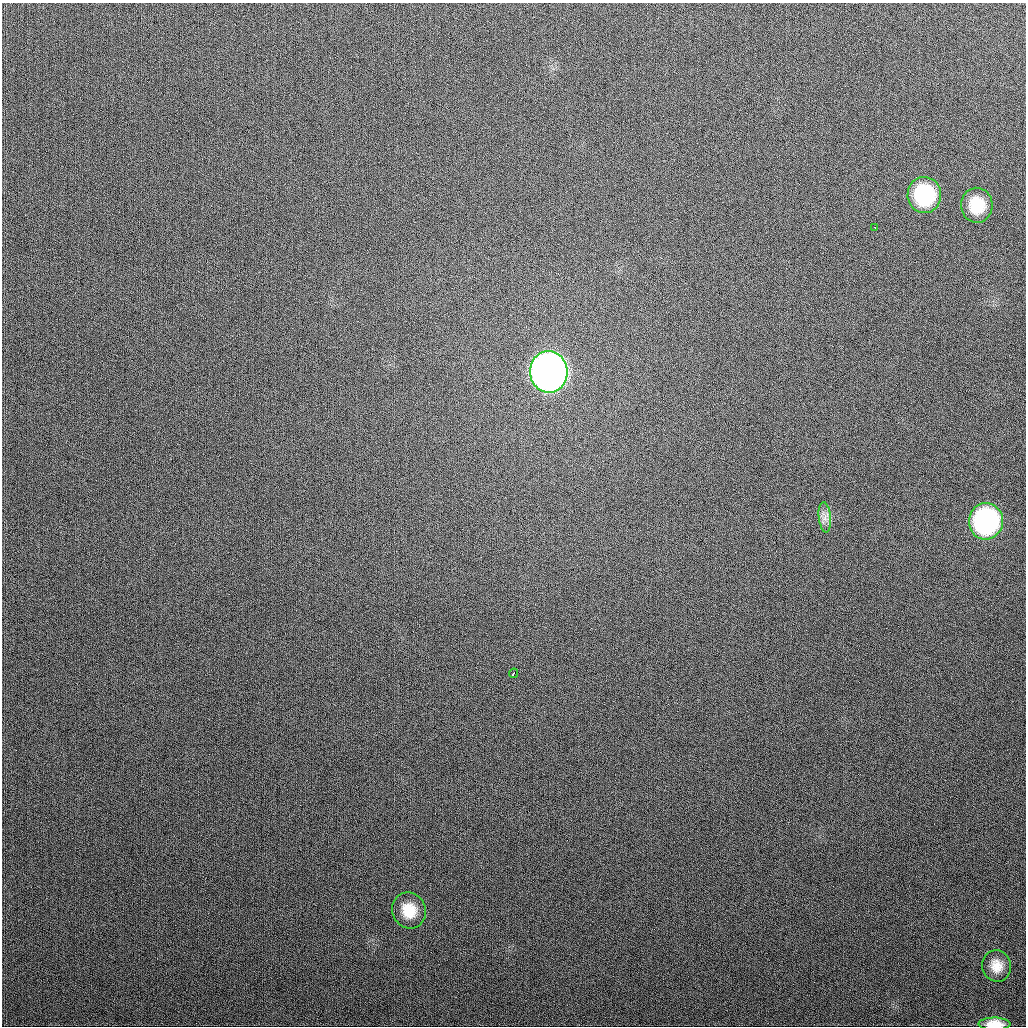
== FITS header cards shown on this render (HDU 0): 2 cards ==
NAXIS1  =                 1024
NAXIS2  =                 1024

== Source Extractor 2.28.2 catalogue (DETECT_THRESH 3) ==
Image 1024 x 1024 px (HDU 0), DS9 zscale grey, 1 PNG px = 1 image px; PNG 1028 x 1028 px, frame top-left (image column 1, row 1024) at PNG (2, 3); each listed source drawn as its Kron ellipse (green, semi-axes under 4 px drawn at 4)
Background 316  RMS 12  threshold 36.2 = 3 sigma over >= 5 px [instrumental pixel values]
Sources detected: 10; all 10 listed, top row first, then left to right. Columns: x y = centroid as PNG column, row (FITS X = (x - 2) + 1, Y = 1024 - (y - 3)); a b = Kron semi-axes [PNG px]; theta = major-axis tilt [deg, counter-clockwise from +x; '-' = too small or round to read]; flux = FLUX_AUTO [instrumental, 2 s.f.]
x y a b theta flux
924 195 18 17 - 67000
977 205 17 16 - 25000
875 227 3 2 - 3200
549 372 21 19 -85 970000
825 517 15 6 -84 4900
986 521 18 17 - 170000
514 673 5 3 - 3400
409 910 18 16 -66 20000
997 966 16 14 -77 12000
995 1024 16 6 -1 13000
At the frame edge (FLAGS 8, measured only in part): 1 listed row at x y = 995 1024